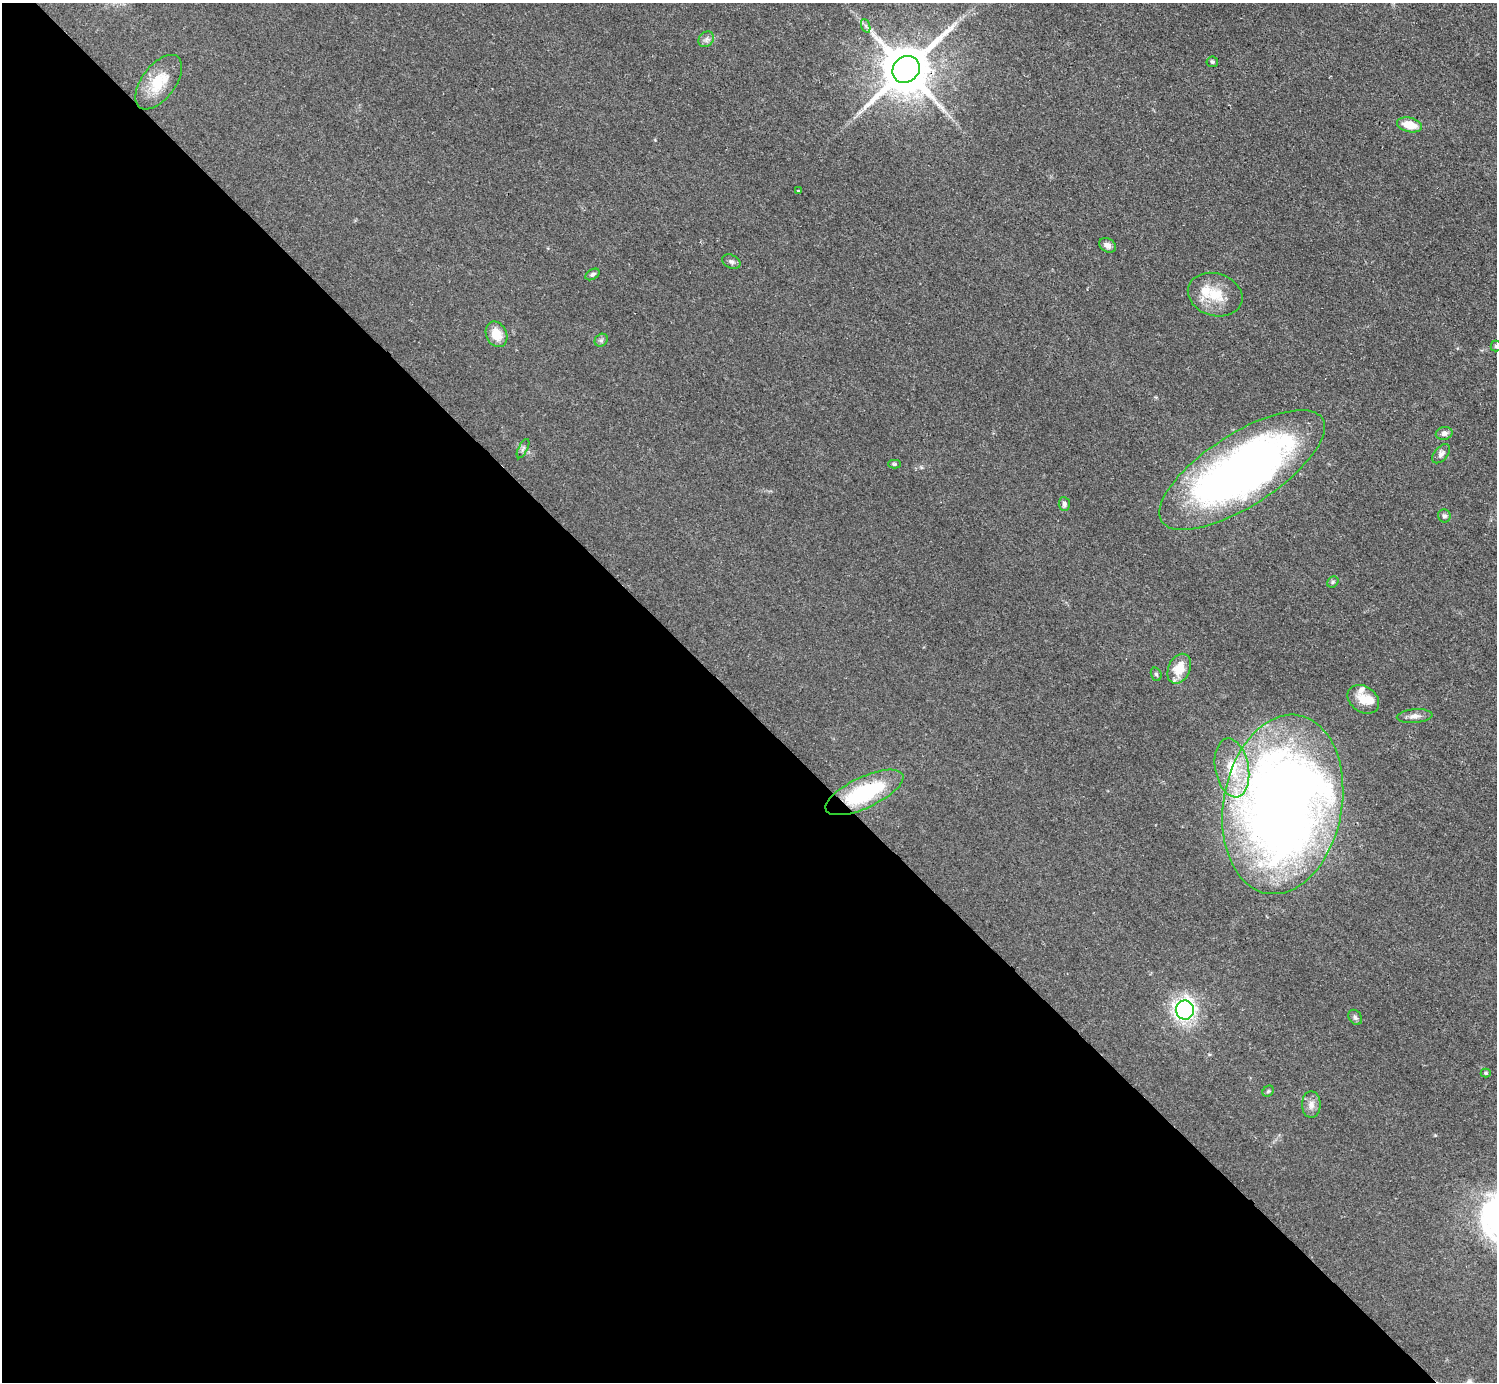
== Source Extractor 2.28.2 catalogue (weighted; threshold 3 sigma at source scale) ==
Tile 9 of 4 x 4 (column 1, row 3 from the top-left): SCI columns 8-1502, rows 1687-3066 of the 5989 x 5988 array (HDU 1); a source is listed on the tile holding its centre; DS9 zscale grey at full resolution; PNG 1499 x 1384 px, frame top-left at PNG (2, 3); each listed source drawn as its Kron ellipse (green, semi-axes under 4 px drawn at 4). Shown black and unused: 49% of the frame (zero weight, under 2 of 3 exposures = <1% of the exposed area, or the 3 px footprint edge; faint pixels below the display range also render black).
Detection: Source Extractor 2.28.2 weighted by HDU 2 'WHT'; one run over the whole footprint, this tile lists its part. Background 0.05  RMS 0.0069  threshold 0.0312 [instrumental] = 3 sigma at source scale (4.5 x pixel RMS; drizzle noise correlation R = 1.50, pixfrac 1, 0.05/0.05 arcsec/px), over >= 5 px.
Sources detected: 37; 3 inside a brighter listed object's ellipse — not listed separately; the other 34 listed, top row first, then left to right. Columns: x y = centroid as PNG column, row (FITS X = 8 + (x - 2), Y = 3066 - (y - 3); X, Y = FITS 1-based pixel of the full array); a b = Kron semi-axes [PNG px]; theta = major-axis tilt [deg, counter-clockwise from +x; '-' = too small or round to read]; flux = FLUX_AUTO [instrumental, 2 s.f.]
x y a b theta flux
866 26 7 4 -70 1.6
706 39 8 7 - 2.5
1212 62 6 5 - 1.3
906 69 14 12 42 4000
159 82 32 17 53 21
1410 125 13 7 -14 12
798 191 3 2 - 0.76
1107 245 9 6 -33 3.3
731 262 10 6 -27 2.2
592 274 8 5 31 1.5
1215 295 28 21 -17 20
496 334 13 10 -65 11
601 340 7 6 - 1.7
1496 346 5 5 - 1.1
1444 433 8 6 12 2.9
523 449 10 4 63 1.7
1441 454 11 6 48 2.7
894 464 6 4 -1 1.2
1242 470 95 36 33 430
1064 504 7 5 -84 2
1444 516 6 6 - 1.9
1333 582 6 5 - 1.2
1179 669 16 11 64 15
1156 674 7 5 -71 1.4
1363 699 17 13 -36 10
1415 716 18 7 5 4.3
1232 768 30 16 -80 26
864 792 42 15 25 60
1283 804 90 59 80 940
1185 1010 9 9 - 190
1355 1017 8 6 -54 1.7
1486 1073 5 4 - 0.97
1268 1091 6 5 - 1.1
1311 1105 13 9 -90 4.7
Overlapping masked pixels (flux is a lower limit): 3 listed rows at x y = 906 69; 864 792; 1283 804
Isophote crosses this tile's border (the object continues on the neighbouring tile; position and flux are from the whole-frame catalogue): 1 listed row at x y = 1496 346